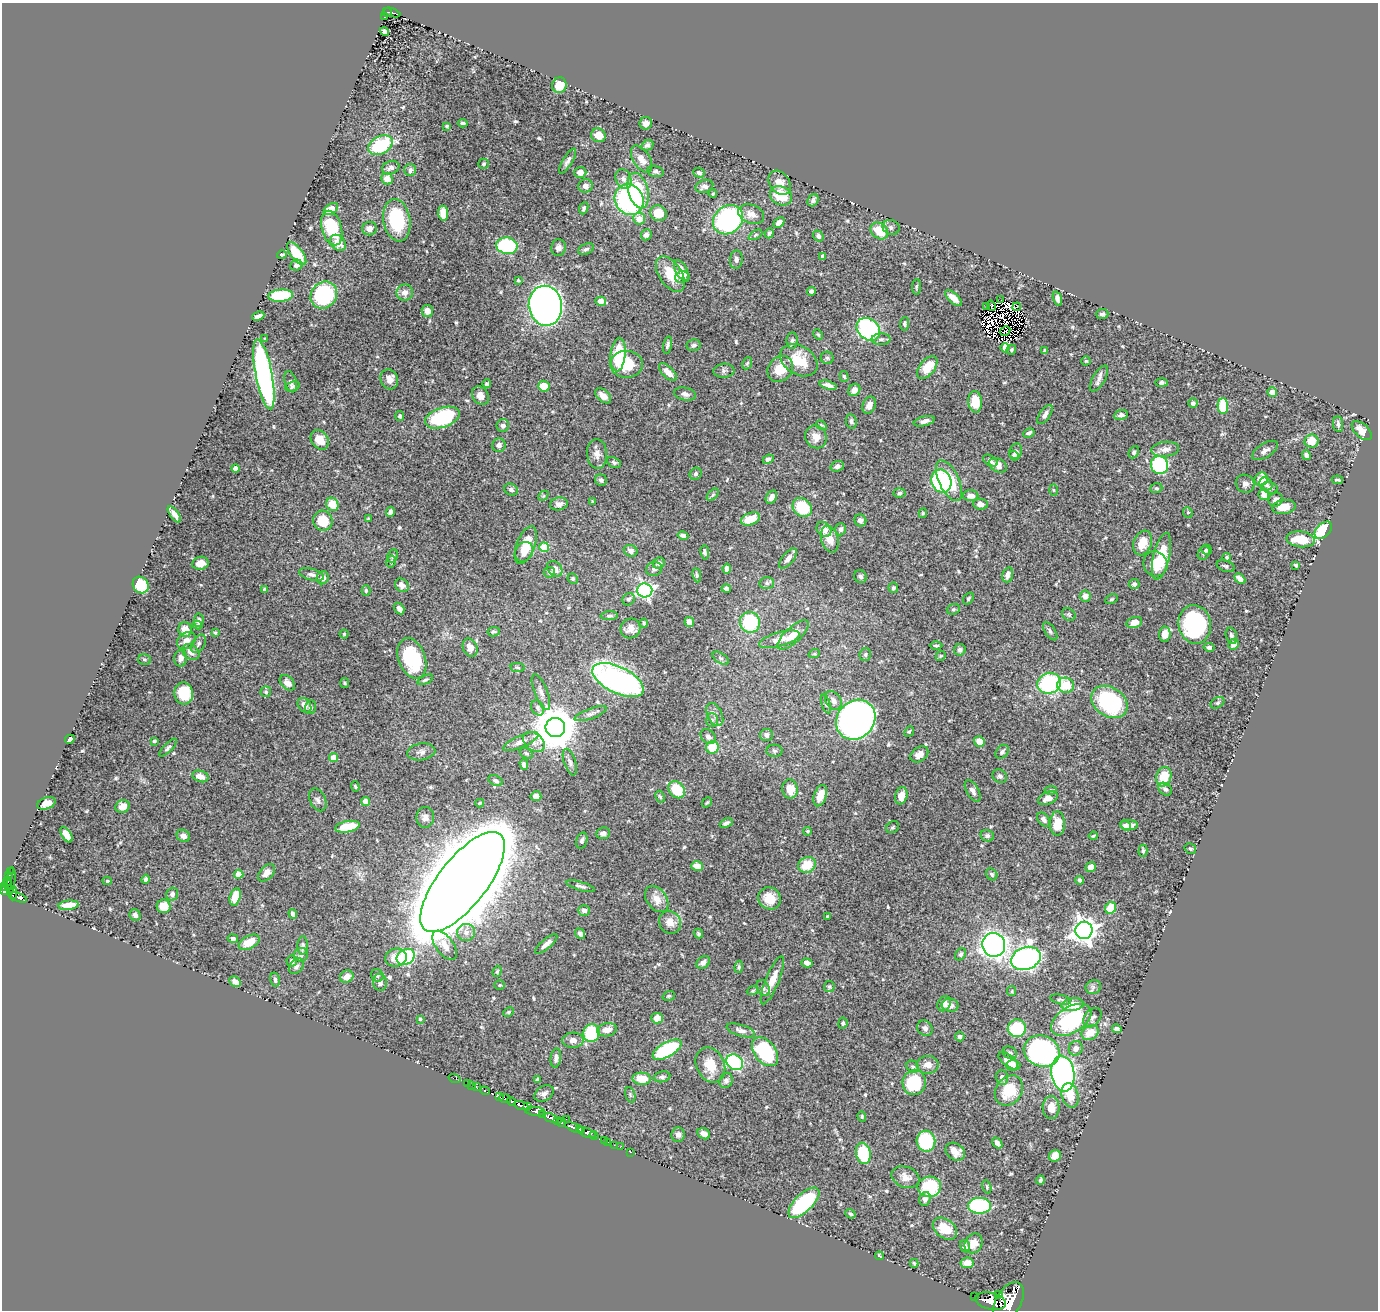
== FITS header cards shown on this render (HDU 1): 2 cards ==
NAXIS1  =                 1376
NAXIS2  =                 1308

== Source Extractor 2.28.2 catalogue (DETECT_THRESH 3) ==
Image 1376 x 1308 px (HDU 1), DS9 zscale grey, 1 PNG px = 1 image px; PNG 1380 x 1312 px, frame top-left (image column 1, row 1308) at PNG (2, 3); each listed source drawn as its Kron ellipse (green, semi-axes under 4 px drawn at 4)
Background 0.595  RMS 0.014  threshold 0.041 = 3 sigma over >= 5 px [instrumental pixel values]
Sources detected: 582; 8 with non-positive FLUX_AUTO (blend fragments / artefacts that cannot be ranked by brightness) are neither listed nor drawn; of the other 574, the 500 brightest by FLUX_AUTO listed and drawn (74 fainter detections omitted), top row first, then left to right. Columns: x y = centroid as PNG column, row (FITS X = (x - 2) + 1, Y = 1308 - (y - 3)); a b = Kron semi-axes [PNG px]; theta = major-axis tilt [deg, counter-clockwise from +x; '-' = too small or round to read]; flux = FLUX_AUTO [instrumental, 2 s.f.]
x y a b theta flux
387 12 5 4 - 69
392 13 9 3 -18 84
384 17 3 2 - 5.7
385 32 5 4 - 2.8
559 85 8 7 - 19
463 123 5 3 - 1.9
646 123 6 6 - 6.1
447 126 4 4 - 1.4
598 135 7 6 - 9.7
380 145 13 9 29 60
647 145 6 5 - 2.6
641 159 15 8 -58 7.6
568 161 14 4 59 3.6
484 164 5 5 - 1.5
391 168 9 6 22 4.2
410 170 6 6 - 2.9
656 171 8 5 -16 2.2
580 172 6 5 - 6.3
699 173 6 5 - 1.8
387 179 6 5 - 8.9
623 179 10 7 -65 4.6
780 183 13 9 -53 9.8
585 186 7 6 - 4.6
704 186 9 6 16 4.2
638 190 18 10 -75 41
713 194 4 3 - 1.1
781 196 11 9 -27 26
629 200 16 14 -57 170
813 200 6 5 - 2.7
584 208 6 4 66 1.9
331 209 8 5 34 15
443 213 7 5 -83 17
658 213 9 7 -28 16
751 214 13 9 -20 7.5
639 219 6 6 - 10
397 220 21 13 -80 59
728 220 16 13 40 170
779 223 6 4 42 7.2
891 227 9 7 -19 3
332 228 17 10 -74 49
370 229 7 6 - 5.2
879 231 10 7 -41 26
769 233 5 4 - 2.5
646 235 6 5 - 3.6
755 235 7 4 28 1.7
818 236 6 5 - 2.5
338 243 9 7 -44 10
507 246 10 8 -9 100
558 248 8 7 - 3.4
586 249 8 5 23 2.3
297 254 13 6 -53 31
282 255 5 3 - 1.6
823 256 4 3 - 2.4
736 259 9 6 85 3.5
296 265 6 5 - 3.1
682 271 12 6 -61 8.3
670 274 20 11 -56 23
682 277 7 5 20 5
518 280 4 3 - 1.4
916 287 8 3 85 1.3
811 291 4 4 - 2
405 292 8 8 - 6.5
324 295 14 12 50 78
281 296 12 6 4 61
953 298 10 5 -42 7.9
1057 299 7 4 -71 4.2
1001 300 2 2 - 2.1
601 301 5 4 - 14
545 306 20 16 -80 650
987 306 3 2 - 1.2
991 306 5 2 - 1.4
1017 307 4 2 - 1.3
427 311 6 5 - 7.2
1102 314 6 5 - 2.3
258 316 6 4 22 4.3
905 324 7 4 86 1.8
868 329 13 10 -41 110
1005 331 5 2 - 1.8
818 334 5 4 - 1.3
265 339 3 3 - 1.5
881 339 9 5 1 3.1
792 340 8 5 85 2.4
668 345 8 4 75 2.4
694 345 7 6 - 2
1005 348 5 4 - 11
1011 350 5 4 - 1.6
1045 350 4 3 - 1.6
618 355 17 7 84 38
827 358 6 6 - 1.8
799 360 20 14 -32 28
1086 361 4 4 - 1.2
747 363 6 4 66 1.4
626 364 16 13 1 27
927 367 13 7 51 24
780 369 14 11 49 19
724 371 10 7 4 3
668 372 11 5 -44 9.1
264 374 35 8 -79 330
844 376 5 4 - 1.7
389 379 10 8 -66 6.3
1099 379 14 6 59 4.7
291 382 11 6 -72 2.6
1161 383 6 4 -2 2.2
487 384 4 3 - 2
828 385 9 4 -16 4.8
292 386 8 4 18 1.9
544 386 6 5 - 18
854 390 6 5 - 6.1
1272 392 5 4 - 6.9
685 394 11 6 -13 4
480 396 10 7 -52 7.2
603 396 9 6 -41 7.3
975 402 11 7 -85 18
1193 403 4 4 - 2.8
869 405 9 6 68 5.8
1223 406 8 5 -89 43
1045 415 11 5 56 4
1121 415 7 5 10 3.3
400 416 5 4 - 2.2
442 418 18 10 19 85
851 421 7 5 -79 2.2
924 421 11 4 14 4.3
1338 424 8 5 -82 2.8
821 425 6 4 -33 1.3
503 426 6 6 - 3.6
1362 431 12 6 -42 9.8
1029 433 6 4 27 2.4
816 437 12 10 -57 9.2
320 440 11 8 -51 14
1311 441 7 6 - 16
499 445 7 6 - 4.4
1165 449 14 7 6 5.9
1265 450 14 7 32 4.2
1016 451 8 6 72 3.9
1134 452 6 4 62 1.7
597 454 15 10 -86 7
1306 455 5 4 - 4.1
1014 456 5 4 - 2.5
768 459 5 4 - 3.6
990 461 8 5 -32 3.1
614 462 7 5 -25 2.1
998 465 9 6 -29 5.8
1159 465 9 8 - 92
837 466 7 5 17 2.9
236 468 4 4 - 9.8
696 474 6 5 - 2.3
1261 479 7 6 - 16
601 480 6 5 - 2.6
1337 480 5 2 - 1.3
941 481 12 10 -71 79
949 481 22 10 -65 37
1245 484 9 8 - 4.4
1266 484 7 6 - 3.6
1156 488 6 4 19 1.4
1270 488 8 5 -16 2.7
511 490 7 5 -31 2.4
1053 490 6 4 -88 1.1
899 493 6 4 5 1.8
1264 494 6 5 - 12
713 495 7 4 46 1.7
543 496 6 4 44 1.3
971 496 7 5 -2 5.4
771 497 7 5 58 5.9
1276 500 7 6 - 4.1
593 502 4 4 - 1.3
332 504 7 6 - 16
559 504 9 6 10 4
980 504 7 5 -6 5
802 507 10 8 -42 38
1284 507 12 7 8 14
390 512 5 4 - 2.7
1188 512 5 4 - 1.4
923 513 5 3 - 1.3
174 514 9 4 -55 4.6
368 518 3 3 - 1.1
750 519 10 6 21 19
860 520 6 5 - 3.1
323 521 10 9 - 27
824 529 8 6 -46 7
841 529 6 5 - 2.9
1323 530 10 6 46 51
683 535 5 4 - 3
830 539 14 8 -74 12
1301 539 14 8 -6 23
1142 543 13 9 68 15
526 545 20 9 69 20
544 547 5 4 - 39
1206 550 5 5 - 1.7
631 551 7 5 -22 4.7
524 552 10 8 54 9.5
705 552 7 3 -82 2.1
1204 553 7 5 59 2.4
393 556 7 5 67 2.4
1161 556 24 8 77 30
1227 557 4 4 - 1.6
788 558 12 5 51 4.4
391 562 6 4 75 1.6
200 563 8 6 15 6.6
659 563 6 5 - 2.8
1155 564 13 12 - 13
1296 565 4 3 - 1.8
1226 566 9 5 -19 2.3
555 569 9 6 -50 5.1
654 569 8 6 19 3.1
727 569 5 4 - 3.8
549 572 5 5 - 1.7
312 575 12 6 -15 3.7
697 575 7 3 -82 1.6
1008 575 8 5 73 4.6
860 577 7 6 - 2.5
323 578 6 6 - 5.2
573 579 5 5 - 1.4
1240 579 6 4 -43 7.8
767 583 7 6 - 2.5
1134 584 5 5 - 2.5
141 585 9 7 -53 53
402 585 7 6 - 4.7
726 588 5 4 - 3.3
893 588 5 5 - 2.1
264 589 3 3 - 1.7
366 590 5 4 - 1.5
645 590 7 7 - 250
1085 596 5 5 - 5.6
629 599 6 5 - 2
968 599 6 4 53 1.5
1112 599 7 4 27 1.4
399 609 6 4 -57 4.1
953 609 7 5 21 1.5
1069 614 7 5 -36 1.7
609 616 9 4 2 1.9
199 620 7 5 83 3
689 622 5 4 - 6.3
750 622 10 10 - 61
1134 622 8 5 14 10
644 623 4 4 - 1.5
1195 624 19 16 -79 110
197 625 5 4 - 1.6
631 628 10 9 - 7.3
185 630 7 6 - 9.9
1050 631 10 5 -57 2.5
494 632 6 4 10 1.7
215 633 4 3 - 1.3
344 634 4 4 - 1.3
1165 634 7 6 - 8.7
793 635 20 8 43 11
1231 636 8 5 -73 2.2
779 639 21 7 15 11
186 641 10 7 38 7.4
198 644 10 6 58 2.5
1234 644 5 5 - 6.9
936 645 6 2 -1 1.1
1209 647 5 4 - 2.4
470 648 9 7 -66 6.7
960 650 6 6 - 2.6
191 652 9 7 -37 6.6
814 654 6 3 18 1.1
865 654 6 5 - 1.7
941 656 5 4 - 1.1
181 658 8 6 86 4.9
412 658 21 13 -70 61
721 658 9 5 -33 2.1
144 660 6 5 - 1.8
518 667 7 4 -8 1.5
425 680 8 4 25 1.7
618 680 28 13 -26 300
287 683 9 6 -46 5.8
345 683 5 4 - 1.1
1049 683 12 10 17 93
1065 685 8 7 - 24
266 692 5 5 - 1.3
541 692 19 6 -68 5.2
184 693 11 9 -85 32
833 700 10 7 -56 4.5
1109 702 19 14 -34 99
1217 703 7 5 32 1.9
826 704 10 4 -72 1.6
304 705 8 6 -52 5.6
310 707 7 5 75 2.2
538 708 8 6 -64 2.8
591 714 17 5 20 3.6
715 714 12 7 -63 5
712 720 7 6 - 2.3
856 720 21 18 47 780
555 728 10 9 - 4000
909 731 6 4 50 1.2
766 735 6 6 - 3.6
708 737 8 6 -42 4.3
70 739 5 3 - 2.9
154 741 4 3 - 1.5
979 741 5 5 - 11
521 742 19 6 24 5.7
534 742 12 8 -38 6.4
712 747 6 6 - 27
168 748 11 4 45 2.1
774 751 8 6 -2 2.1
421 752 14 8 9 4.2
1002 752 8 5 48 2.6
526 753 7 5 -30 1.6
919 754 10 7 36 5.6
334 757 4 4 - 15
570 762 14 6 -72 3.6
524 764 5 4 - 3.6
200 776 8 5 -18 7
1000 776 8 6 -30 2.6
1164 777 10 7 73 22
496 781 7 5 -22 2.4
355 786 5 4 - 1.3
790 789 9 7 -81 12
1165 789 7 5 -41 3
677 790 9 7 -48 29
1051 790 6 4 8 1.3
973 791 12 6 -60 4.2
536 796 5 5 - 4.1
820 796 11 6 70 13
901 796 9 6 75 11
660 797 6 4 -61 1.3
1048 798 10 6 22 6
318 800 12 8 -63 3.8
366 802 4 4 - 15
707 802 6 3 52 1.2
46 803 9 6 20 6.9
480 803 4 3 - 1.2
122 806 7 6 - 8.5
425 817 10 9 - 4.6
1044 820 8 5 -51 3.7
726 823 7 4 24 2.6
1057 824 12 7 -90 18
1126 825 6 5 - 5.1
1129 825 8 5 -1 7.3
347 827 12 5 11 27
893 827 7 5 32 1.5
808 831 4 4 - 1.3
603 833 7 6 - 4.2
66 835 9 4 -58 11
183 836 7 6 - 5
987 836 7 5 -13 2.5
1093 836 4 3 - 1.3
582 841 8 5 73 2.5
1190 849 6 5 - 1.8
1143 851 6 4 89 2
807 865 9 7 26 22
697 866 6 5 - 8.1
1091 867 5 5 - 5.9
10 872 3 2 - 14
267 873 10 6 47 6.3
239 874 4 4 - 13
992 874 6 5 - 1.9
8 876 3 3 - 19
146 879 4 4 - 1.9
1080 880 4 3 - 2
8 881 5 3 - 53
11 881 14 3 83 120
107 881 4 4 - 1.1
463 882 61 24 52 12000
8 884 6 3 -75 64
581 886 15 3 -16 2.4
4 887 4 3 - 98
4 890 5 4 - 97
13 893 7 3 87 120
172 894 6 6 - 2.9
19 897 9 3 -20 170
235 897 9 5 75 15
769 898 12 10 -37 16
657 899 14 10 -53 9.9
68 905 10 4 6 13
164 906 7 7 - 15
1111 908 6 5 - 26
584 910 6 5 - 3.5
293 914 5 4 - 3
135 915 6 5 - 3.1
828 916 3 3 - 1.1
670 922 12 10 -51 8.8
1084 930 8 8 - 830
466 932 9 8 - 5.5
698 933 5 4 - 1.4
580 934 6 4 -53 3.3
233 939 5 4 - 2.3
249 942 11 6 27 16
546 944 14 5 40 5.9
445 945 17 8 -54 8.8
994 945 12 11 - 540
303 946 9 5 88 2.7
961 954 6 5 - 2.2
301 955 7 6 - 3.1
396 957 11 9 15 12
406 957 9 7 31 85
1026 958 15 11 21 460
292 961 5 5 - 3.4
703 962 7 5 37 4.7
807 963 6 4 -17 3.7
296 966 9 6 49 3.3
739 967 6 4 81 1.4
497 971 6 4 69 1.3
377 975 6 6 - 2.2
347 977 7 6 - 7.8
275 980 7 4 -76 2.6
772 980 26 6 68 13
235 982 6 5 - 5.2
380 982 8 6 -82 3.8
500 985 5 4 - 1.1
829 987 5 5 - 1.6
1093 987 8 7 - 2.9
763 988 8 6 -62 2.7
753 991 6 4 19 1.1
1012 991 5 4 - 1.1
669 996 6 4 20 1.3
1061 1000 10 4 -13 2
944 1004 8 6 56 3.8
950 1005 8 6 -5 5.4
1073 1005 11 6 8 20
508 1012 5 3 - 1.3
657 1018 6 5 - 10
1092 1018 11 7 49 3.6
420 1019 4 3 - 1.1
1071 1020 22 13 32 92
843 1023 6 4 81 1.6
925 1028 8 7 - 3
1017 1028 9 9 - 58
1117 1029 5 4 - 3.3
607 1030 10 6 10 7.4
741 1030 15 5 -17 4.5
591 1033 9 8 - 53
1090 1033 9 7 29 14
960 1036 5 5 - 2.7
573 1040 11 7 2 4.8
1076 1048 7 6 - 5.3
667 1050 16 7 30 81
1042 1051 18 15 -19 230
765 1052 16 10 -52 79
1010 1053 7 6 - 2
556 1058 9 5 83 3.8
1008 1061 12 5 -39 8.6
735 1062 9 7 -37 98
710 1065 18 14 -64 19
928 1065 11 9 2 6.5
1013 1065 7 5 4 3.4
913 1067 6 5 - 1.9
1063 1074 18 11 -81 300
662 1077 8 5 11 2.5
1002 1077 7 6 - 3.9
454 1078 6 2 -18 11
642 1079 9 6 -3 16
537 1080 3 3 - 1.5
726 1080 8 6 66 2.6
914 1082 12 11 - 45
467 1083 2 2 - 9
472 1086 3 2 - 16
476 1087 4 3 - 35
1009 1090 16 13 52 29
485 1091 5 3 - 170
544 1093 10 7 33 4.1
630 1095 8 5 -72 1.5
1070 1095 12 8 -73 15
500 1097 4 3 - 180
505 1098 6 4 -22 240
511 1101 5 3 - 190
521 1105 7 4 -18 400
527 1107 3 2 - 110
1051 1107 11 8 -88 11
535 1111 10 3 -3 260
542 1114 4 3 - 150
862 1116 5 4 - 1.3
551 1118 7 3 -23 250
566 1119 2 2 - 19
558 1121 4 3 - 61
562 1123 4 3 - 110
575 1128 10 3 -21 860
580 1129 4 2 - 140
587 1133 9 4 -22 830
704 1134 7 5 -32 5.2
594 1135 4 3 - 95
678 1135 7 6 - 3.2
604 1141 3 2 - 26
926 1141 10 9 - 65
608 1142 2 2 - 12
997 1143 6 4 -50 4.7
614 1145 2 2 - 13
620 1147 2 2 - 3.8
630 1152 3 2 - 20
955 1152 10 8 -34 8.7
863 1153 11 7 -79 62
1055 1156 6 5 - 9.7
905 1177 14 10 -22 7.1
1040 1180 4 4 - 1.7
929 1187 12 10 2 65
987 1187 7 4 -73 1.4
925 1199 7 5 70 3.4
804 1203 20 9 44 88
979 1206 11 8 0 95
850 1214 5 4 - 1.6
945 1229 13 9 -37 23
974 1243 10 8 57 11
965 1246 6 5 - 4
879 1256 4 2 - 1.1
914 1263 4 3 - 1.3
967 1263 6 5 - 9.4
999 1295 3 2 - 110
975 1297 3 3 - 120
990 1301 16 8 -12 2100
1009 1301 21 12 59 4200
At the frame edge (FLAGS 8, measured only in part): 1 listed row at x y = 1009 1301
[74 fainter detections neither listed nor drawn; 8 non-positive-flux detections neither listed nor drawn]